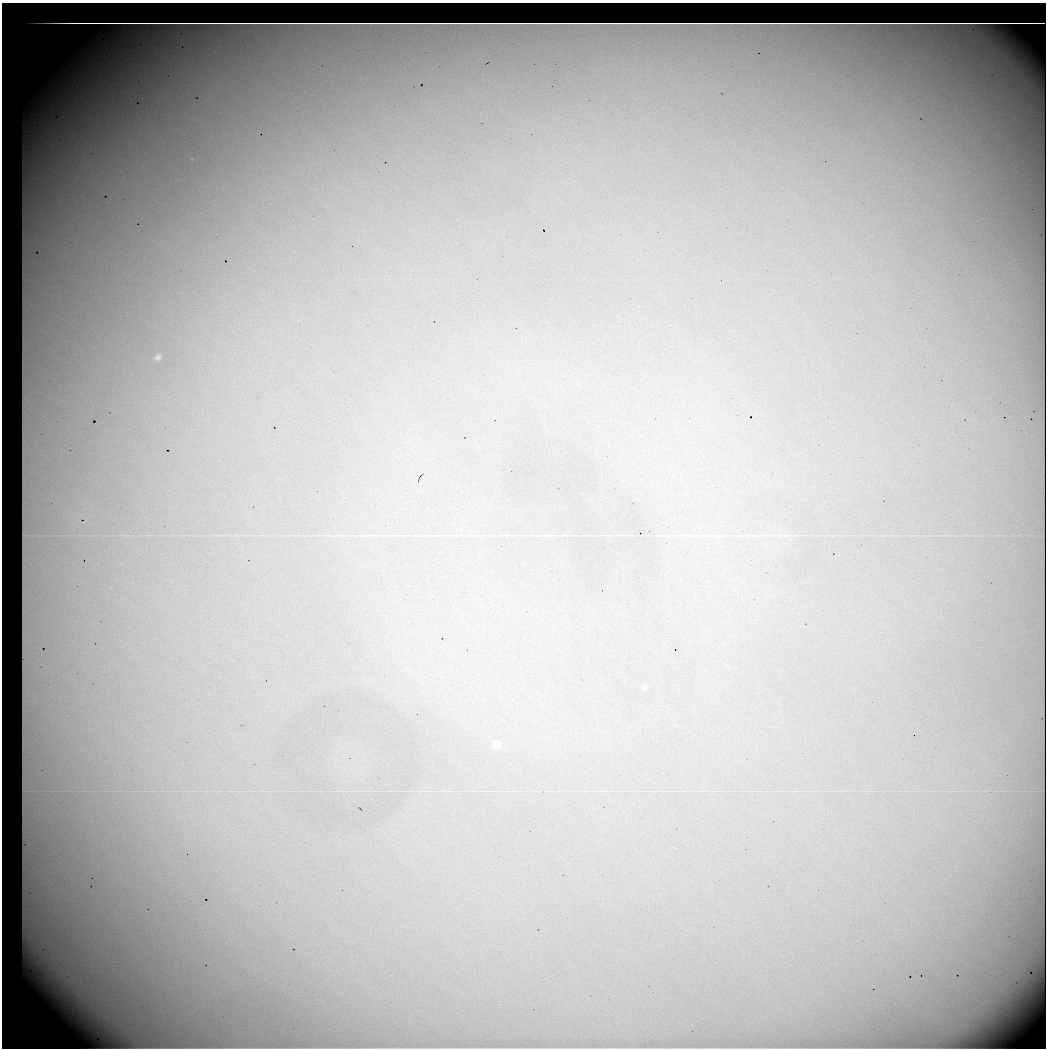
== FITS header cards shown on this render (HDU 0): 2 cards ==
NAXIS1  =                 1044 / No. of pixels in X
NAXIS2  =                 1046 / No. of pixels in Y

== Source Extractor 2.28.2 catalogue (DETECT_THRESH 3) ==
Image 1044 x 1046 px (HDU 0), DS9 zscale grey, 1 PNG px = 1 image px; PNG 1048 x 1050 px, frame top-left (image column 1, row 1046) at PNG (2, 3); no overlay
Background 27300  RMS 220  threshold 648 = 3 sigma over >= 5 px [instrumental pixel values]
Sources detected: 5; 1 with non-positive FLUX_AUTO (blend fragments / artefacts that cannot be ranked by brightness) is not listed; the other 4 listed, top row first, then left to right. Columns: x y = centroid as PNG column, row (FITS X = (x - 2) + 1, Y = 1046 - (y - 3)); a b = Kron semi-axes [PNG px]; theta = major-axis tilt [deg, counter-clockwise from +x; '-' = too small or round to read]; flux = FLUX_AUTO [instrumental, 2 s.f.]
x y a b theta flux
158 357 6 5 - 59000
645 686 6 4 1 19000
496 744 9 9 - 130000
59 973 26 11 -43 470000
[1 non-positive-flux detection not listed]